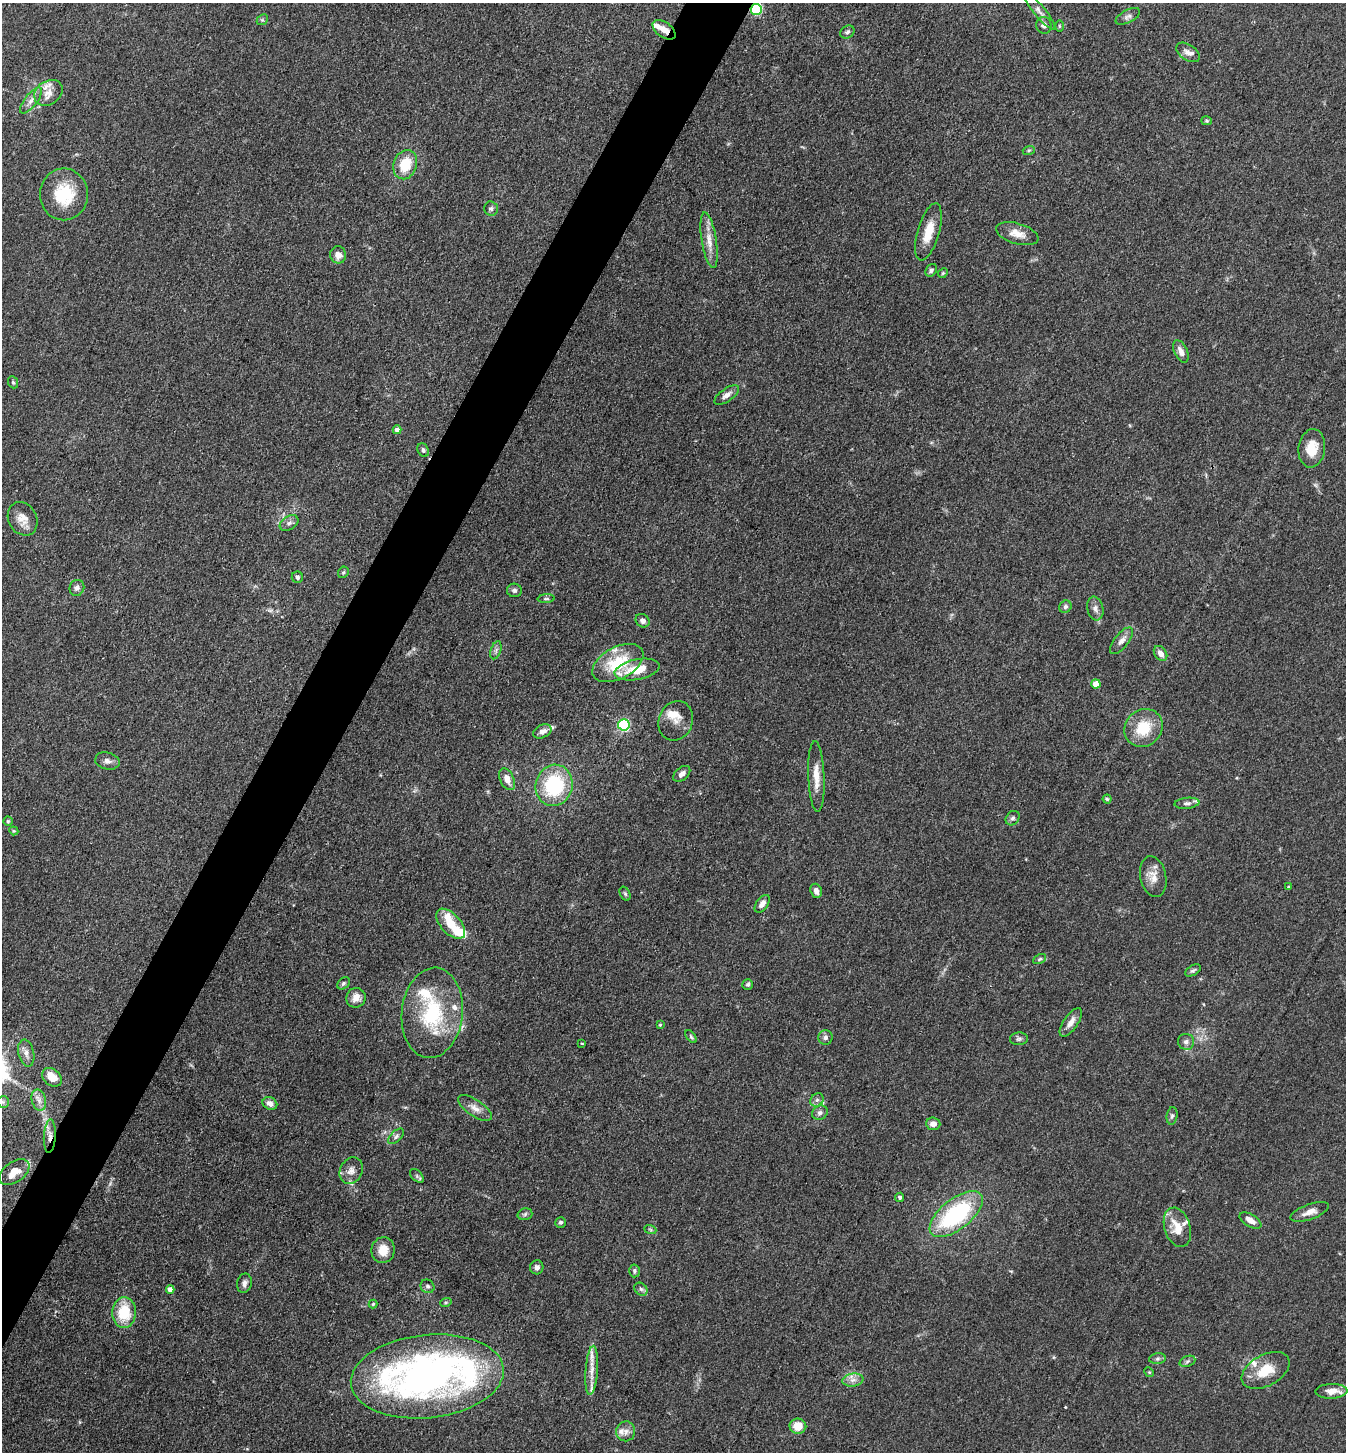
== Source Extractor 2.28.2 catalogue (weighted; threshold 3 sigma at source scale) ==
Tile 7 of 4 x 4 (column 3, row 2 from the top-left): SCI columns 2976-4319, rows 2903-4352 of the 5811 x 5804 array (HDU 1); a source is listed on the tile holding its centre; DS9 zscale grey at full resolution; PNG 1348 x 1454 px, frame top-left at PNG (2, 3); each listed source drawn as its Kron ellipse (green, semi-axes under 4 px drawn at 4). Shown black and unused: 4% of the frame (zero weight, under 3 of 4 exposures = <1% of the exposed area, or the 3 px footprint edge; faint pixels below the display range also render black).
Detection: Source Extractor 2.28.2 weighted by HDU 2 'WHT'; one run over the whole footprint, this tile lists its part. Background 0.0742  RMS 0.0062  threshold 0.0277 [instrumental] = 3 sigma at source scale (4.5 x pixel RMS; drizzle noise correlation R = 1.50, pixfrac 1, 0.05/0.05 arcsec/px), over >= 5 px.
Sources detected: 140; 1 inside a brighter object's white glare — neither listed nor drawn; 19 inside a brighter listed object's ellipse — not listed separately; the other 120 listed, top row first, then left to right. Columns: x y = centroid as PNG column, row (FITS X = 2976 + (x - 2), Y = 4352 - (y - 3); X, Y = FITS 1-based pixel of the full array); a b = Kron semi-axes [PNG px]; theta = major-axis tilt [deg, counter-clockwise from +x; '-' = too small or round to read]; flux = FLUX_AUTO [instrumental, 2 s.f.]
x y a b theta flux
756 9 5 5 - 68
1039 11 24 5 -51 4
1128 16 13 6 27 2.6
262 20 6 4 43 0.99
1044 25 8 7 - 2.5
1059 26 6 4 -89 0.71
664 30 13 7 -35 5.6
847 32 7 6 - 1.5
1188 52 13 7 -33 3.9
48 93 15 11 35 6.3
31 101 16 6 52 3.8
1207 121 5 4 - 0.87
1029 150 6 4 18 0.9
405 165 15 11 71 18
64 194 26 24 90 27
491 209 7 7 - 1.5
928 232 30 10 74 12
1017 234 22 10 -16 7.5
709 240 28 7 -81 7.7
338 255 8 8 - 5
931 270 7 5 54 1.6
943 273 5 4 - 0.8
1181 351 12 6 -65 4.4
13 382 6 4 -68 0.98
727 395 14 6 35 3.4
397 430 4 4 - 2.8
1312 448 19 13 83 11
423 450 7 5 -57 1.5
23 519 17 14 -62 7.2
289 523 10 6 31 2.4
343 572 6 5 - 1.1
297 577 6 5 - 1.4
77 588 8 7 - 2.6
514 590 7 7 - 1.8
546 599 8 3 4 0.91
1065 607 6 5 - 1.5
1095 609 12 8 -79 3
643 621 7 6 - 2.5
1122 641 16 7 51 4
496 650 9 5 71 1.8
1161 653 8 6 -55 4.2
618 663 28 16 28 26
637 670 23 10 11 16
1096 684 4 4 - 7.5
676 721 20 17 68 6.9
624 725 6 5 - 85
1143 728 20 18 43 20
542 731 9 6 24 3.6
107 761 12 8 -14 3
682 774 10 6 41 3.2
816 776 35 8 -87 9.6
507 779 12 7 -65 5.4
554 785 21 18 74 48
1107 799 4 4 - 0.84
1187 803 12 5 6 2.1
1013 818 8 6 49 1.6
8 821 4 4 - 0.84
14 831 4 3 - 0.54
1153 877 21 13 -78 7.4
1289 887 4 3 - 0.82
816 891 7 5 -71 3.3
625 894 7 5 -63 1.1
762 904 10 6 54 3.6
451 924 18 10 -47 14
1040 959 7 4 28 1
1193 970 8 5 31 1.3
343 983 7 5 41 1.4
748 984 5 5 - 1.2
356 998 10 9 - 4.6
432 1013 45 30 84 50
1071 1022 16 7 56 4.9
660 1025 4 4 - 0.6
691 1037 7 4 -53 1
825 1037 7 7 - 1.8
1019 1039 9 6 4 1.6
1186 1042 8 8 - 2.7
582 1043 4 2 - 0.41
26 1053 14 8 -77 4
52 1077 11 8 -42 8.7
39 1100 11 7 -76 3.4
817 1100 7 6 - 1.8
3 1102 6 6 - 1.3
270 1103 8 6 -26 3.5
475 1108 20 8 -34 5.1
820 1113 8 7 - 2.2
1172 1116 9 5 81 1.5
933 1124 7 6 - 3.5
50 1136 16 6 87 4.5
396 1136 10 5 44 1.7
351 1171 14 11 63 4.4
14 1172 17 10 35 8.6
417 1176 8 5 -46 1.4
900 1197 4 4 - 1.3
1310 1212 20 7 20 5.6
525 1214 7 5 16 1.4
956 1214 32 15 38 74
1250 1220 12 6 -31 5
560 1222 5 5 - 1.3
1177 1227 20 13 -72 11
650 1229 6 4 -20 0.93
383 1250 13 11 82 8.4
537 1267 7 6 - 2.3
634 1271 6 5 - 1.4
244 1283 10 7 79 2.8
427 1286 7 6 - 1.6
170 1289 4 4 - 3.8
641 1289 7 5 -45 1.5
446 1302 6 3 19 0.83
373 1304 4 4 - 0.75
124 1312 15 12 87 22
1157 1359 8 5 7 1.5
1187 1361 8 5 21 1.6
592 1370 25 6 86 5.8
1266 1370 26 15 29 16
1149 1372 5 4 - 0.7
427 1376 77 41 6 310
853 1380 10 6 8 3.6
1331 1391 16 7 2 6.8
798 1426 8 7 - 9.9
626 1431 10 9 - 3.7
Overlapping masked pixels (flux is a lower limit): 3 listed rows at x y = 756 9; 664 30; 50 1136